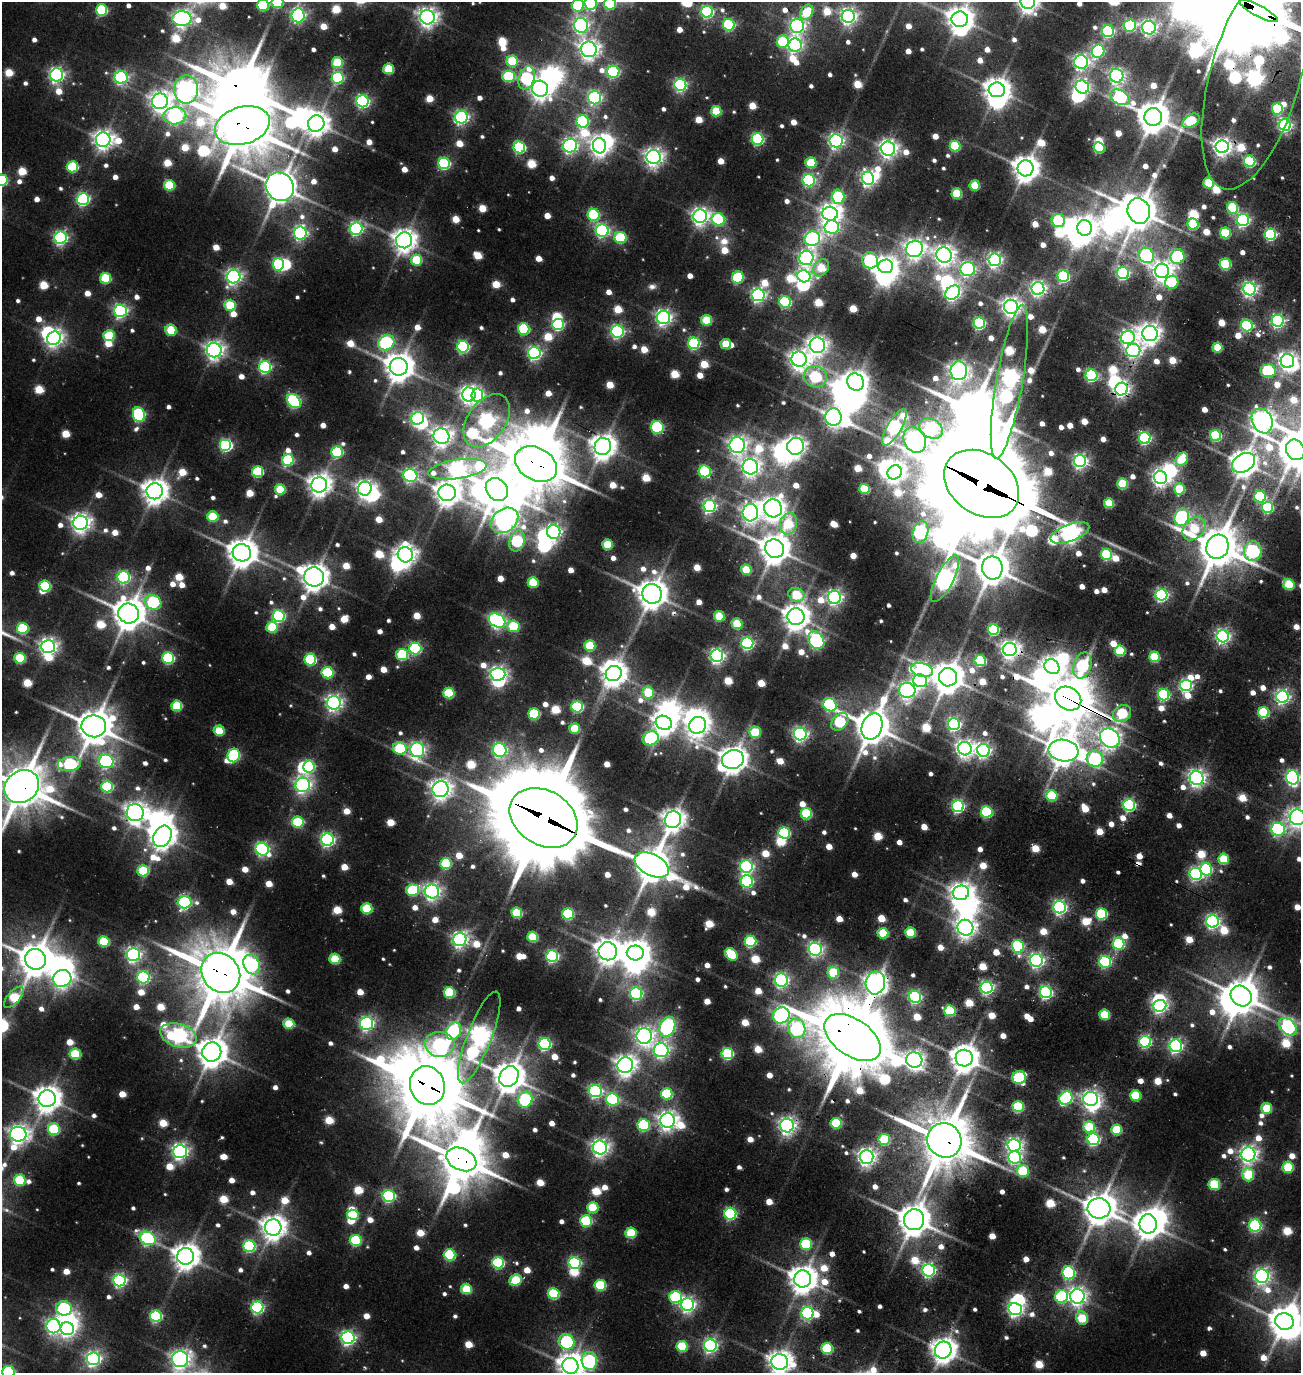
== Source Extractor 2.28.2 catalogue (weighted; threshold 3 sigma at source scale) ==
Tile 10 of 4 x 4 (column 2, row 3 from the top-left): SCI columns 1545-2843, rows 1548-2918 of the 5927 x 5905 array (HDU 1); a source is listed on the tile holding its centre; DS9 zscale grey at full resolution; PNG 1303 x 1375 px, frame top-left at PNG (2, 2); each listed source drawn as its Kron ellipse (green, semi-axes under 4 px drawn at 4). Shown black and unused: <1% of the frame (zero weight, under 3 of 5 exposures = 11% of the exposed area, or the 3 px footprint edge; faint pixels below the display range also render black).
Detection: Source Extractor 2.28.2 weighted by HDU 2 'WHT'; one run over the whole footprint, this tile lists its part. Background 0.14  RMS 0.047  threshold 0.212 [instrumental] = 3 sigma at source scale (4.5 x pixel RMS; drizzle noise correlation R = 1.50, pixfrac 1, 0.05/0.05 arcsec/px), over >= 5 px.
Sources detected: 1127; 5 too faint to see at this stretch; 71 inside a brighter object's white glare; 4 cosmic-ray / hot-pixel residue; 2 long thin detections or spike segments (spike, bleed or trail) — neither listed nor drawn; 4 inside a brighter listed object's ellipse — not listed separately; of the other 1041, all 500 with FLUX_AUTO >= 257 (the completeness limit of this list) listed and drawn (541 fainter detections not listed), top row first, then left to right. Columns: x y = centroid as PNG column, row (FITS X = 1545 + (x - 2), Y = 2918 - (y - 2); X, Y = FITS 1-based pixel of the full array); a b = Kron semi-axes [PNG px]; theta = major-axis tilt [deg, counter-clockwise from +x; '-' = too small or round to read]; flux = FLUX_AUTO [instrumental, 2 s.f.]
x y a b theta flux
1028 2 7 7 - 4900
277 3 6 5 - 390
591 3 7 6 - 730
610 4 6 6 - 650
263 5 6 5 - 570
578 5 6 6 - 610
101 10 5 5 - 610
1259 11 21 5 -28 31000
707 12 6 6 - 1200
807 12 8 6 57 270
298 15 7 6 - 1800
848 16 6 6 - 2500
428 17 7 7 - 3900
182 18 9 7 1 3200
960 19 8 7 - 7100
581 25 7 7 - 2000
729 25 6 6 - 770
1130 25 6 6 - 860
797 26 7 7 - 2000
1149 28 7 7 - 2100
1108 31 6 6 - 1100
783 42 6 6 - 440
795 45 6 6 - 1800
589 49 8 7 - 4000
1098 51 6 6 - 1100
512 61 5 5 - 360
337 62 5 5 - 330
1081 62 7 6 - 2200
389 69 5 5 - 320
613 72 6 6 - 960
57 75 6 6 - 2000
508 76 6 6 - 460
1117 76 7 6 - 2200
1255 76 117 45 74 6900
121 77 6 6 - 1300
338 78 6 6 - 880
527 78 12 8 71 750
680 85 6 6 - 1300
1082 87 7 6 - 1700
186 89 14 12 90 3500
540 89 8 8 - 4800
997 90 8 7 - 7100
1120 97 10 7 -30 1100
595 98 6 6 - 1600
160 101 8 8 - 4100
363 101 6 6 - 1400
1277 109 6 5 - 460
716 111 5 5 - 300
175 116 11 8 2 1600
461 117 6 6 - 1700
1153 117 9 9 - 13000
583 121 6 6 - 810
1191 121 9 6 33 510
316 124 8 8 - 5900
1285 125 6 6 - 1600
242 126 28 18 17 37000
758 139 6 5 - 1100
103 140 7 7 - 4000
836 141 6 6 - 2100
570 146 7 7 - 2100
599 146 8 6 -77 3800
955 146 5 5 - 490
519 147 6 6 - 920
1099 147 5 5 - 510
1222 147 6 6 - 3300
888 149 7 7 - 3300
654 157 7 7 - 3500
1250 161 6 5 - 730
444 163 6 5 - 840
811 163 5 5 - 320
72 167 6 5 - 530
1026 168 8 8 - 7900
868 178 6 6 - 2100
2 180 6 6 - 620
809 180 6 6 - 990
1209 183 5 5 - 320
169 185 5 5 - 400
975 185 5 5 - 280
280 187 15 13 -47 14000
957 194 5 5 - 370
838 197 7 6 - 590
83 199 6 6 - 1200
1233 208 6 5 - 510
1139 211 13 11 -73 16000
830 214 8 7 - 4200
594 215 6 5 - 720
700 216 7 7 - 3100
718 219 7 6 - 680
1058 220 6 6 - 410
1243 220 6 6 - 1500
1193 224 5 5 - 460
832 227 7 6 - 1600
1085 228 8 7 - 4600
356 229 6 6 - 1400
602 231 6 6 - 1500
300 233 6 6 - 1600
1225 233 5 5 - 440
1270 234 6 5 - 850
61 238 6 6 - 1500
620 238 6 5 - 550
812 239 8 7 - 1800
404 240 8 8 - 6000
914 249 9 8 - 4000
944 255 8 7 - 4200
1146 255 8 7 - 1200
1177 257 7 7 - 810
806 258 7 7 - 2100
416 260 6 5 - 310
870 260 8 7 - 850
995 260 6 6 - 2100
278 264 6 5 - 780
1225 264 5 5 - 550
885 266 7 6 - 4000
821 268 9 7 55 260
968 269 7 7 - 1700
1162 271 7 7 - 4400
1123 273 6 6 - 1300
804 276 6 6 - 1300
1063 276 6 6 - 860
234 277 7 6 - 2400
738 277 6 5 - 550
105 278 5 5 - 400
1172 282 7 6 - 410
1038 288 6 6 - 2400
1249 289 6 6 - 2100
953 293 8 6 41 2200
758 295 6 6 - 1900
785 302 6 5 - 680
230 305 6 5 - 340
1011 307 7 7 - 4000
120 311 6 6 - 1700
664 317 6 6 - 2400
707 320 5 5 - 330
1278 321 6 6 - 1500
979 323 6 5 - 980
558 324 6 5 - 860
1247 326 6 6 - 840
524 329 6 5 - 680
171 330 6 5 - 270
617 332 6 6 - 1400
1150 333 8 7 - 4700
109 336 5 5 - 410
1128 337 7 6 - 2300
54 338 7 6 - 3000
386 343 8 7 - 1300
694 343 6 6 - 890
726 344 5 5 - 260
817 345 8 7 - 3600
463 347 6 6 - 1100
1218 347 5 5 - 280
214 350 7 7 - 3600
1133 351 7 6 - 1500
534 353 6 6 - 1700
799 359 7 7 - 4000
1287 361 7 7 - 2700
265 367 6 6 - 1200
399 367 9 9 - 9900
959 371 9 8 - 3300
1268 371 7 6 - 790
1091 375 6 6 - 1100
815 377 12 10 -18 570
855 382 9 8 - 4600
1009 382 78 13 80 4800
1121 389 6 6 - 2200
469 395 7 6 - 2800
477 395 6 6 - 940
294 401 8 6 -47 1100
139 415 7 6 - 980
833 417 8 8 - 2800
418 418 7 6 - 1400
487 421 30 19 54 2800
1262 421 13 10 -67 4200
657 427 6 6 - 720
894 427 21 7 59 2200
931 429 12 9 -30 1300
1216 435 5 5 - 610
441 436 8 7 - 3900
1145 438 6 5 - 1200
915 440 13 10 -61 3200
226 445 6 6 - 1000
737 445 8 7 - 3200
603 446 9 8 - 7400
795 446 8 8 - 3600
1295 450 10 9 - 14000
337 452 6 5 - 700
1182 459 7 5 54 300
288 460 6 6 - 550
1080 461 6 6 - 2000
1243 463 12 8 32 8100
536 464 22 16 -29 36000
750 467 8 7 - 3300
457 469 29 9 8 2700
705 471 6 6 - 710
258 472 5 5 - 560
894 472 7 6 - 3100
410 475 7 6 - 1600
1160 477 7 6 - 2800
982 484 40 30 -36 120000
1122 484 5 5 - 350
319 485 8 7 - 5500
280 489 5 5 - 290
365 489 7 6 - 3000
865 489 5 5 - 320
1179 489 5 5 - 290
497 490 12 10 -49 17000
155 491 8 8 - 7200
447 493 9 8 - 6900
1260 497 6 5 - 730
1109 503 5 5 - 300
709 506 6 6 - 1600
1267 507 5 5 - 700
773 508 9 8 - 5500
750 513 8 7 - 3400
213 516 5 5 - 280
1182 517 9 7 70 1400
505 520 15 11 36 4200
80 523 7 7 - 3900
789 524 11 8 77 310
1194 529 13 9 47 310
554 532 7 6 - 2000
920 532 11 7 74 1400
1070 533 20 8 20 4300
517 541 11 7 70 760
607 544 5 5 - 270
1217 547 12 11 - 21000
774 549 9 9 - 11000
1253 551 9 9 - 1200
242 553 9 8 - 10000
1106 554 5 5 - 560
405 555 8 7 - 4300
992 568 11 10 - 15000
746 570 5 5 - 260
124 577 6 6 - 1000
314 577 10 9 - 8800
945 579 26 8 62 3800
533 582 5 5 - 320
1289 585 6 5 - 370
45 586 6 5 - 500
652 594 10 9 - 11000
796 595 8 6 -20 340
1161 595 6 6 - 1400
834 597 6 6 - 2300
153 602 8 7 - 630
129 613 10 10 - 13000
278 616 6 6 - 1100
719 616 5 5 - 300
796 617 8 8 - 7700
497 621 9 6 -28 2200
737 624 5 5 - 330
514 626 6 5 - 370
272 627 5 5 - 320
23 628 6 5 - 480
993 630 5 5 - 650
1223 636 6 6 - 2000
816 640 9 7 -53 1500
747 643 6 6 - 1200
48 646 7 6 - 3100
590 646 5 5 - 320
415 648 6 6 - 920
1010 649 7 6 - 3600
1120 651 5 5 - 420
402 655 6 5 - 540
717 656 6 6 - 2000
1155 657 5 5 - 400
20 658 5 5 - 420
168 658 6 5 - 790
310 659 6 6 - 640
980 660 5 5 - 610
1082 665 13 9 74 680
1052 667 8 6 -43 3400
922 670 11 7 -15 1500
327 673 6 5 - 560
498 674 7 6 - 2100
614 674 8 7 - 6900
948 677 9 9 - 12000
920 681 7 6 - 1300
1186 685 6 5 - 1300
907 690 8 7 - 2800
449 693 5 5 - 440
648 693 6 6 - 270
1164 695 6 5 - 970
1283 697 6 6 - 1800
1068 699 14 11 -33 29000
334 703 7 7 - 2600
830 705 7 6 - 850
177 706 5 5 - 380
577 706 6 6 - 690
1122 713 9 8 - 500
1264 713 5 5 - 540
534 714 5 5 - 510
840 722 10 7 48 500
664 723 8 7 - 5300
954 724 6 6 - 1400
697 725 9 8 - 4300
94 726 12 11 - 16000
872 726 13 10 69 17000
575 729 5 5 - 290
219 731 5 5 - 260
755 732 5 5 - 350
800 734 6 6 - 2000
651 738 8 7 - 820
1110 738 10 9 - 4400
400 748 7 6 - 440
965 749 7 6 - 3200
417 750 7 7 - 2100
500 750 7 6 - 1700
984 750 6 6 - 1900
1063 750 15 10 -9 12000
234 755 7 6 - 780
733 759 11 9 16 9100
1095 759 8 8 - 780
106 761 7 7 - 1400
69 764 11 7 5 860
309 766 6 5 - 570
1293 777 7 6 - 1700
1197 778 7 7 - 3000
303 785 7 7 - 2600
22 787 18 15 37 27000
107 787 6 6 - 700
440 789 8 8 - 4400
1052 796 5 5 - 430
1129 805 6 6 - 1100
958 806 6 6 - 1200
987 812 6 5 - 740
135 813 8 8 - 4300
806 814 6 5 - 470
1297 817 8 7 - 3700
544 818 36 27 -31 94000
673 820 8 8 - 5500
298 822 6 5 - 430
1278 829 7 6 - 1400
784 833 6 5 - 740
162 836 11 8 60 7000
327 840 6 6 - 1600
262 849 7 6 - 1500
1224 859 5 5 - 320
446 863 6 5 - 490
652 865 18 11 -27 16000
746 866 6 6 - 1500
1206 869 6 6 - 740
143 871 6 5 - 390
1196 874 6 6 - 1300
747 881 6 6 - 1100
413 890 6 6 - 540
432 891 7 7 - 2600
961 893 8 7 - 4800
185 902 7 6 - 1400
1060 907 6 6 - 1800
367 909 5 5 - 390
517 913 5 5 - 370
568 914 6 5 - 550
1102 914 5 5 - 620
1212 921 6 6 - 1800
965 928 8 7 - 4100
910 932 5 5 - 310
883 933 5 5 - 360
533 937 5 5 - 320
460 939 7 6 - 2400
104 941 5 5 - 370
750 941 6 5 - 720
1118 944 6 6 - 890
1018 946 6 6 - 1000
815 949 6 6 - 1900
608 951 9 9 - 6900
635 953 8 7 - 7700
133 954 6 6 - 2100
731 954 7 5 -47 410
552 956 6 6 - 1200
35 959 10 10 - 15000
335 959 5 5 - 310
1036 960 6 6 - 2000
1105 962 6 6 - 1000
252 964 10 8 -68 900
221 973 21 18 -50 36000
833 973 6 6 - 370
143 977 6 6 - 1100
62 978 9 8 - 3100
781 980 6 6 - 1800
875 983 11 9 79 4400
987 988 6 6 - 1500
449 992 5 5 - 430
1046 992 6 6 - 1400
636 994 6 6 - 1100
1241 996 11 9 -44 14000
14 997 13 6 49 320
915 997 6 6 - 1300
1160 1006 6 5 - 1700
950 1011 6 5 - 500
781 1015 8 8 - 2100
1105 1015 5 5 - 340
289 1024 5 5 - 260
367 1024 6 6 - 1700
667 1027 10 7 68 1700
1288 1027 10 7 -44 1900
797 1028 10 8 -70 1300
453 1031 9 7 61 690
178 1035 18 11 -17 2200
644 1036 8 7 - 3200
479 1037 49 12 69 4800
852 1037 32 18 -34 93000
1145 1042 6 6 - 980
440 1044 15 12 -6 1100
545 1044 6 6 - 1100
1176 1046 6 6 - 1700
661 1050 7 7 - 2100
212 1052 10 9 - 11000
727 1053 6 5 - 810
75 1054 6 5 - 380
964 1058 8 8 - 9600
914 1060 8 7 - 3400
625 1065 8 7 - 4500
509 1077 11 9 58 12000
1019 1078 7 6 - 560
427 1086 19 17 -69 46000
595 1091 6 6 - 1400
667 1094 6 5 - 570
1135 1095 5 5 - 380
1066 1098 7 6 - 1100
47 1099 8 8 - 7700
1091 1099 7 7 - 2700
525 1100 8 7 - 910
613 1100 6 6 - 830
1018 1106 5 5 - 560
1267 1108 5 5 - 300
667 1120 7 7 - 3700
836 1123 5 5 - 440
644 1125 6 6 - 770
787 1126 7 7 - 3100
1089 1127 6 5 - 370
54 1129 6 6 - 490
1117 1130 5 5 - 310
18 1134 8 7 - 3700
1093 1139 6 6 - 1200
884 1140 6 5 - 430
944 1140 17 16 - 33000
1014 1145 7 6 - 2100
600 1148 7 7 - 3100
180 1151 7 6 - 2600
1248 1154 7 7 - 3100
867 1157 7 7 - 3300
1014 1157 6 6 - 1500
461 1159 16 11 -25 26000
1288 1167 6 5 - 320
1023 1171 6 6 - 390
1248 1175 7 6 - 350
20 1180 6 5 - 410
1214 1184 5 5 - 440
389 1196 6 6 - 1100
593 1208 5 5 - 340
1099 1208 11 10 - 13000
730 1214 6 6 - 970
353 1215 6 5 - 380
914 1220 10 10 - 13000
586 1221 6 5 - 580
1148 1224 9 8 - 9300
1255 1225 6 6 - 1100
273 1228 8 8 - 6600
631 1233 5 5 - 370
148 1238 8 6 -28 1400
356 1240 6 5 - 570
806 1244 6 5 - 530
249 1246 6 6 - 890
450 1255 6 5 - 640
186 1256 8 8 - 7800
498 1263 6 5 - 800
575 1263 6 5 - 970
929 1270 6 6 - 1700
1069 1273 6 6 - 950
1262 1276 7 7 - 2300
803 1279 8 8 - 8900
119 1280 6 6 - 1600
516 1280 6 5 - 330
600 1285 6 5 - 500
466 1289 5 5 - 310
553 1294 6 5 - 510
1077 1296 7 7 - 3200
675 1297 6 6 - 670
1062 1297 6 6 - 790
687 1305 6 6 - 2000
257 1307 6 6 - 1300
64 1308 8 7 - 820
1015 1309 6 6 - 2100
808 1313 6 6 - 1000
156 1316 6 5 - 830
1082 1318 7 5 -64 310
1284 1321 9 8 - 12000
54 1326 7 7 - 2200
67 1329 7 6 - 2200
348 1338 6 6 - 1800
566 1342 8 7 - 950
710 1345 6 6 - 1700
682 1346 5 5 - 430
827 1348 5 5 - 470
943 1350 8 8 - 7300
93 1359 6 6 - 2100
180 1359 8 8 - 3700
589 1361 9 7 -78 970
780 1362 8 8 - 6300
570 1366 8 8 - 7400
8 1372 6 6 - 900
Overlapping masked pixels (flux is a lower limit): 24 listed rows (the first 20) at x y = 1259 11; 1255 76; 242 126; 1121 389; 536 464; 982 484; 1070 533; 652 594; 1010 649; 1068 699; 1122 713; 1110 738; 22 787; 544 818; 673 820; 221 973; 875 983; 479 1037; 852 1037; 427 1086
Isophote crosses this tile's border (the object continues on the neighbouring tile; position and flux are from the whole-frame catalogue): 22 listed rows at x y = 1028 2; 277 3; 591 3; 610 4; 263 5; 578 5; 1259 11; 298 15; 960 19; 1255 76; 2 180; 1295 450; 1293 777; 22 787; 1297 817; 35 959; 1284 1321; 180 1359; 589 1361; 780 1362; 570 1366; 8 1372